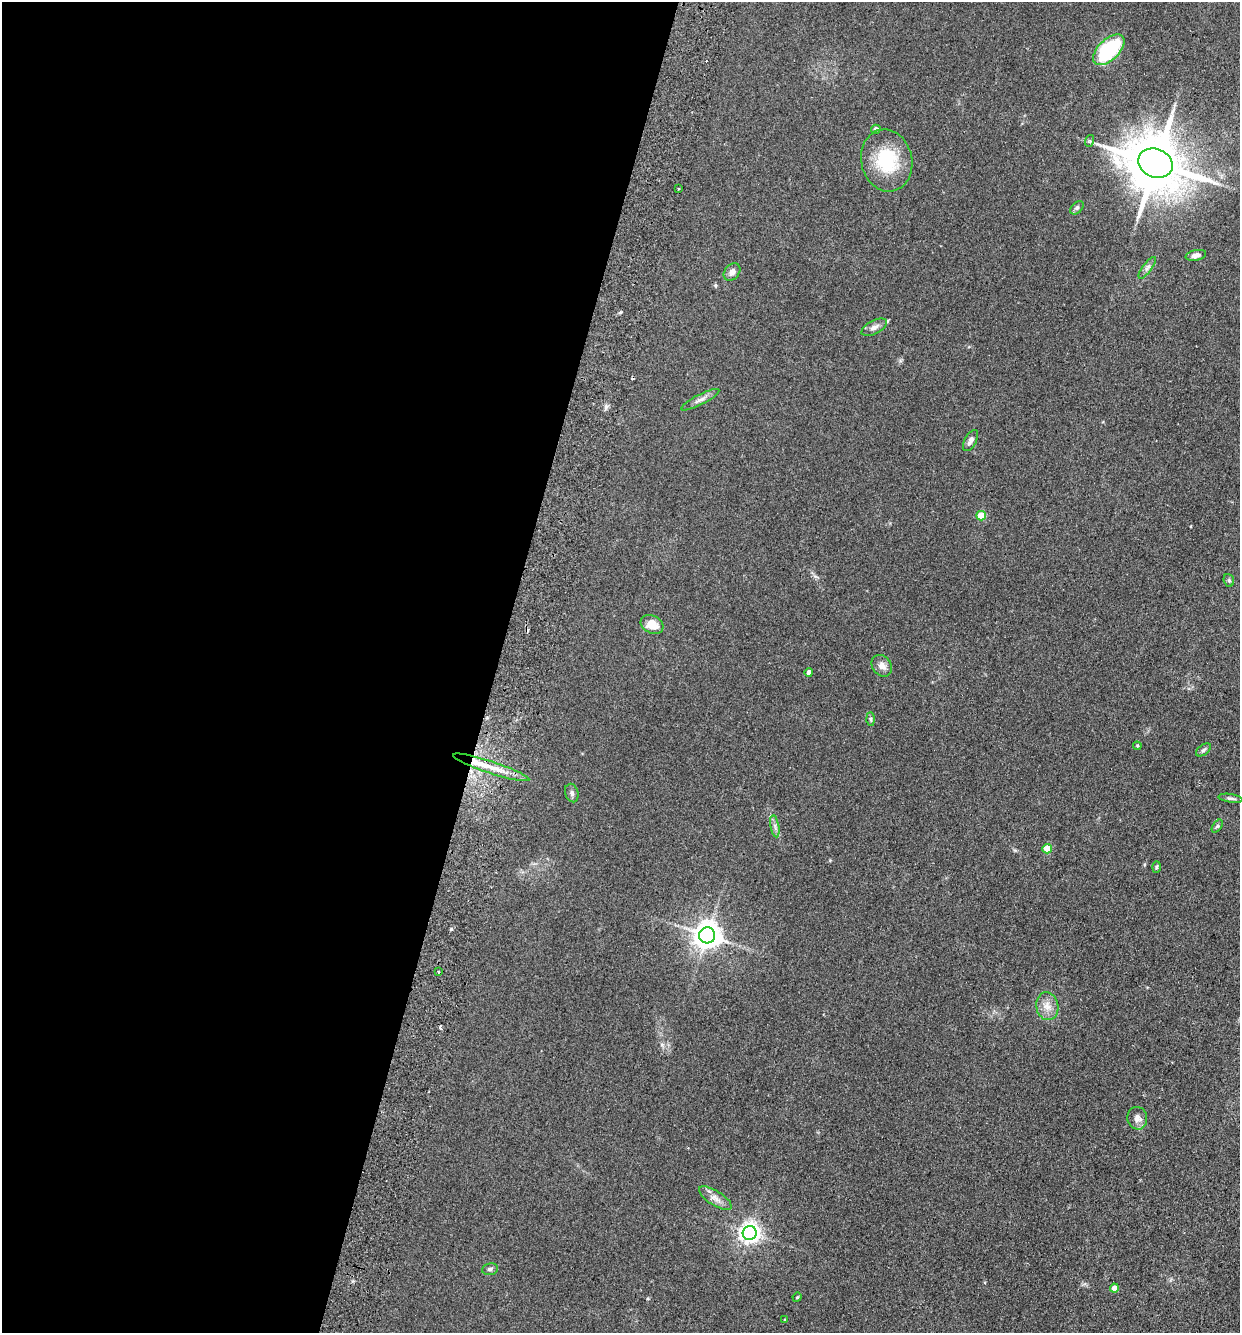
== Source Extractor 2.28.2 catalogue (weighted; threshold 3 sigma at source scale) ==
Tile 5 of 4 x 4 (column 1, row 2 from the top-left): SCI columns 316-1553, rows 2685-4015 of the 5452 x 5368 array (HDU 1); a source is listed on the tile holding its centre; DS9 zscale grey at full resolution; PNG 1242 x 1335 px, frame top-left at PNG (2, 2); each listed source drawn as its Kron ellipse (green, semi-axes under 4 px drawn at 4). Shown black and unused: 40% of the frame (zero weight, under 2 of 3 exposures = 3% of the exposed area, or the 3 px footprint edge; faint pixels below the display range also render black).
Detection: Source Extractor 2.28.2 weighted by HDU 2 'WHT'; one run over the whole footprint, this tile lists its part. Background 0.15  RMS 0.011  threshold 0.0505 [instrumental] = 3 sigma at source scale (4.5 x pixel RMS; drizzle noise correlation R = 1.50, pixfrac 1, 0.05/0.05 arcsec/px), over >= 5 px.
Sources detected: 42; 3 cosmic-ray / hot-pixel residue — neither listed nor drawn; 1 inside a brighter listed object's ellipse — not listed separately; the other 38 listed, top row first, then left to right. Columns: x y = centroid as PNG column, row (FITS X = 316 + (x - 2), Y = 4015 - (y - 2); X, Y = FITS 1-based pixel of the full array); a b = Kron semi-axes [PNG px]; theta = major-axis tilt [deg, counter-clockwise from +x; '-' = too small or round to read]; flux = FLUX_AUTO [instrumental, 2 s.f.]
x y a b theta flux
1109 50 19 10 44 88
876 129 5 4 - 4
1089 141 6 4 72 1.4
887 160 31 25 -77 56
1155 163 18 14 -23 7300
679 189 2 2 - 1.1
1077 208 8 5 44 2.4
1196 255 10 5 11 5
1147 268 13 4 54 3.7
732 272 9 7 49 4.6
874 327 14 6 26 5.5
700 400 21 5 27 5.6
971 440 12 6 61 4.2
981 516 5 4 - 30
1229 580 6 5 - 2
652 624 12 9 -28 13
882 666 11 9 -52 7.1
809 673 4 4 - 5.4
871 719 7 4 -88 1.7
1137 746 4 4 - 1.1
1204 750 8 5 37 2.5
491 767 40 6 -18 19
572 793 9 6 -73 3.2
1231 798 12 4 -9 2.6
775 826 11 3 -80 3.2
1217 826 7 4 53 1.6
1047 849 5 4 - 17
1156 867 6 4 88 1.5
707 935 8 8 - 1300
438 972 3 3 - 2.3
1047 1006 14 11 -81 10
1137 1118 11 10 - 7.5
715 1198 19 7 -32 7.6
750 1233 7 7 - 630
490 1269 8 6 9 2.9
1114 1288 4 4 - 9.7
797 1297 5 4 - 1.1
785 1320 3 3 - 1
Unlisted compact peaks at least as high as the median listed source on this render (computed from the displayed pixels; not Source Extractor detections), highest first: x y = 451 929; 606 407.